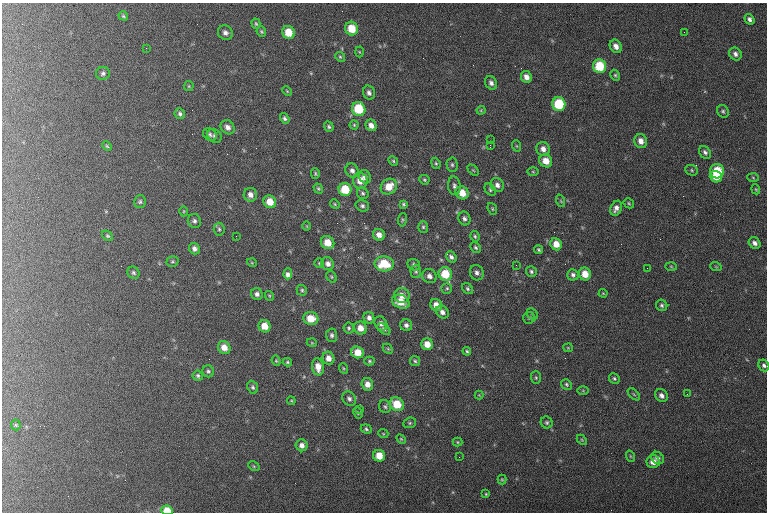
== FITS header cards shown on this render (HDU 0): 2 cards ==
NAXIS1  =                  765 / length of data axis 1
NAXIS2  =                  510 / length of data axis 2

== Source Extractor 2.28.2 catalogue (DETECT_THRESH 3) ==
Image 765 x 510 px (HDU 0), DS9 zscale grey, 1 PNG px = 1 image px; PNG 769 x 514 px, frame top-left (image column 1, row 510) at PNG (2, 3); each listed source drawn as its Kron ellipse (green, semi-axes under 4 px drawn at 4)
Background 118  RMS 6.7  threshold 20.1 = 3 sigma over >= 5 px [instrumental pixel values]
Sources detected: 185; all 185 listed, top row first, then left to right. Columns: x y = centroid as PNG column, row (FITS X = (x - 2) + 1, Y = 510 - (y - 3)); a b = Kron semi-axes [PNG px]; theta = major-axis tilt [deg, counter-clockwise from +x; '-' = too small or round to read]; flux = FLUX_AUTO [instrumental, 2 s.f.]
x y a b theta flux
123 16 5 4 - 720
749 19 5 4 - 1400
256 24 5 4 - 630
351 29 7 6 - 8500
261 32 5 4 - 630
289 32 7 6 - 7600
684 32 2 2 - 270
225 33 8 7 - 1800
616 46 7 5 -57 2600
146 48 2 2 - 280
359 52 5 3 - 410
735 54 7 6 - 1500
340 57 5 4 - 610
600 66 7 6 - 16000
103 73 7 6 - 1200
615 75 5 4 - 650
526 77 6 5 - 2700
491 83 7 5 -61 1600
189 86 5 4 - 540
287 91 5 3 - 440
369 93 7 6 - 1500
559 104 7 6 - 20000
359 109 7 6 - 15000
481 110 4 4 - 460
723 111 6 5 - 890
180 114 5 5 - 1100
285 118 5 4 - 960
354 125 4 4 - 540
371 125 6 5 - 2700
228 127 8 6 -47 2100
329 127 5 4 - 810
210 134 7 6 - 1200
214 136 8 6 -38 1100
490 140 2 2 - 270
641 141 7 6 - 3200
490 145 3 2 - 4500
107 146 5 4 - 540
517 146 6 3 -70 510
543 149 7 6 - 2500
705 152 7 5 -52 1300
393 161 5 4 - 600
546 161 7 6 - 5300
436 163 6 4 -68 680
452 165 7 5 -88 870
473 170 7 4 -44 500
692 170 6 5 - 690
352 171 7 6 - 1600
717 171 7 7 - 14000
533 172 6 4 -1 520
315 173 5 4 - 620
365 177 7 5 -58 1800
716 177 6 5 - 6300
753 178 6 4 -4 550
424 180 5 4 - 720
360 181 8 7 - 4900
497 185 7 6 - 2100
454 186 9 6 -81 1500
389 187 8 7 - 6800
318 188 5 4 - 650
345 189 6 6 - 13000
756 189 5 4 - 430
490 190 7 5 -53 800
363 193 6 5 - 960
462 193 7 6 - 6100
250 195 7 6 - 2400
561 201 6 4 -71 540
140 202 6 6 - 870
270 202 6 6 - 6100
629 203 6 4 -47 560
335 204 5 4 - 560
403 204 4 3 - 640
362 206 7 5 -18 1100
616 208 8 5 67 2100
492 209 6 4 -70 610
184 211 5 3 - 420
464 218 7 6 - 1300
402 220 7 4 82 630
194 221 7 6 - 1300
307 226 4 3 - 380
423 227 6 5 - 770
219 229 6 5 - 850
379 235 6 5 - 2800
107 236 6 4 -40 670
236 236 2 2 - 460
475 236 5 4 - 720
328 243 7 6 - 6900
755 243 6 5 - 1800
556 244 6 5 - 5000
476 247 6 4 -45 880
194 249 6 5 - 1700
539 250 4 4 - 700
451 257 6 4 -54 1400
172 261 6 5 - 690
252 263 5 3 - 370
319 263 5 4 - 550
328 264 6 6 - 2400
384 264 9 7 -2 13000
414 265 6 5 - 1000
516 265 3 2 - 410
671 266 5 3 - 470
716 267 6 3 -19 430
647 268 2 2 - 290
416 272 6 5 - 850
531 272 6 5 - 970
133 273 6 5 - 960
477 273 8 6 -66 1800
288 274 5 4 - 3500
445 274 7 6 - 12000
585 274 6 6 - 6600
573 275 6 5 - 1300
429 276 7 6 - 2100
331 277 6 4 -56 620
447 288 5 5 - 620
467 289 6 5 - 800
302 290 5 5 - 740
603 293 4 4 - 400
257 294 6 5 - 1700
269 296 5 4 - 490
402 296 8 7 - 3500
401 302 9 6 -23 6600
436 305 6 5 - 4100
662 305 6 5 - 1000
442 312 7 5 -46 2100
532 314 6 5 - 590
369 318 6 5 - 1700
529 318 6 6 - 710
311 319 8 6 -12 8100
381 323 7 6 - 2400
406 325 6 5 - 1400
265 326 6 6 - 5800
349 328 5 5 - 760
360 328 6 6 - 4100
384 329 7 4 -37 880
332 335 6 5 - 1200
312 343 5 3 - 390
427 344 6 5 - 5100
224 347 7 6 - 4600
568 348 5 4 - 440
388 349 6 4 -43 560
467 351 4 4 - 660
357 352 7 5 -16 6800
328 358 6 6 - 3000
276 361 5 4 - 510
369 361 5 4 - 580
415 361 5 5 - 790
287 362 4 3 - 640
764 365 6 5 - 1100
318 367 8 6 -81 4700
343 368 5 3 - 440
208 371 6 5 - 920
198 376 5 5 - 920
536 378 6 5 - 720
614 378 5 5 - 750
367 384 6 5 - 3400
566 384 6 5 - 740
253 387 7 5 -68 960
583 391 6 4 -1 490
634 394 7 3 -45 530
687 394 2 2 - 190
479 395 4 4 - 400
661 396 7 6 - 1800
349 399 7 6 - 1400
291 401 4 3 - 400
397 404 7 6 - 9500
385 407 6 6 - 920
360 409 3 2 - 510
358 413 6 4 -63 650
547 422 6 5 - 870
410 423 6 5 - 710
16 425 5 5 - 580
366 429 5 4 - 720
383 433 5 3 - 370
401 439 5 3 - 450
582 440 6 3 -45 500
457 442 5 4 - 460
302 445 6 6 - 2200
379 456 6 6 - 6600
630 456 6 3 -71 450
459 457 2 2 - 350
658 458 7 5 -45 1600
653 462 6 6 - 3700
254 466 6 4 -30 600
502 480 5 4 - 490
486 494 4 3 - 400
167 510 6 5 - 7500
At the frame edge (FLAGS 8, measured only in part): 2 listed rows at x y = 764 365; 167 510